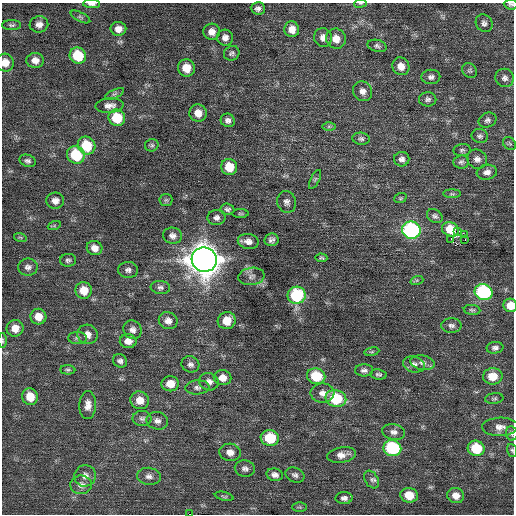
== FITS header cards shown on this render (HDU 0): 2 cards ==
NAXIS1  =                  512 / Axis length
NAXIS2  =                  512 / Axis length

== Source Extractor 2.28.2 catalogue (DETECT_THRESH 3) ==
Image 512 x 512 px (HDU 0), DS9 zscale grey, 1 PNG px = 1 image px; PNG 516 x 516 px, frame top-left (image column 1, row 512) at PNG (2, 3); each listed source drawn as its Kron ellipse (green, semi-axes under 4 px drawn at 4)
Background 0.117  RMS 0.73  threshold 2.18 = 3 sigma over >= 5 px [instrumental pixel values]
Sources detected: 136; all 136 listed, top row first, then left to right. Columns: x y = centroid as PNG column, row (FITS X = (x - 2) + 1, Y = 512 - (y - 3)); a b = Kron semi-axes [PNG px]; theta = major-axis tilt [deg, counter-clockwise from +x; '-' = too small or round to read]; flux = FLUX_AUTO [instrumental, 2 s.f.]
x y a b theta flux
360 3 6 3 8 48
92 4 8 4 -3 180
511 4 7 5 -5 91
258 8 7 6 - 180
80 17 11 4 -27 91
484 23 9 8 - 170
39 24 9 8 - 270
12 25 9 5 0 110
118 29 8 7 - 340
292 29 8 7 - 410
212 32 8 8 - 370
225 38 8 8 - 250
323 38 9 9 - 320
336 39 10 9 - 520
377 46 10 6 -15 140
232 53 8 7 - 120
78 56 8 8 - 1800
35 60 9 7 -1 350
5 63 9 8 - 470
401 66 9 8 - 420
186 68 8 8 - 730
470 71 8 6 -51 100
431 77 9 7 1 180
505 78 9 9 - 210
363 91 10 9 - 300
114 94 10 4 26 110
428 99 9 7 -1 150
109 105 14 7 4 310
198 113 9 8 - 450
117 118 8 8 - 1600
228 120 7 6 - 180
488 120 9 7 24 160
329 126 6 4 0 82
480 136 8 7 - 130
361 139 8 6 -7 130
510 144 7 5 -42 88
152 145 7 6 - 99
86 146 9 8 - 1700
462 150 8 6 7 110
76 155 9 8 - 2300
402 159 7 7 - 200
477 159 10 9 - 280
27 161 8 6 -19 140
461 162 8 6 7 120
229 167 8 8 - 950
487 172 10 7 9 260
315 179 10 4 63 110
452 194 9 3 0 76
400 198 6 5 - 67
166 200 6 6 - 91
55 201 9 8 - 280
287 202 11 9 -74 230
227 209 7 5 -5 120
240 214 8 4 0 67
435 216 8 6 -32 150
216 218 9 7 5 200
54 226 6 4 19 64
450 229 9 7 -24 950
411 230 9 8 - 7700
458 231 2 2 - 630
465 235 3 2 - 360
172 236 9 8 - 240
20 237 6 4 -19 70
451 239 2 2 - 200
465 239 2 2 - 54
271 240 7 6 - 170
248 241 10 7 -10 300
95 248 8 7 - 340
321 258 6 4 -5 77
68 260 8 6 4 120
204 260 12 12 - 85000
28 267 10 8 6 220
128 270 10 8 1 190
251 276 13 8 8 270
417 280 6 4 18 77
160 287 10 6 -6 160
84 290 8 8 - 690
483 292 9 8 - 5800
297 295 9 8 - 3600
510 305 7 7 - 700
472 310 8 5 -7 93
38 317 8 8 - 550
168 321 9 8 - 300
227 321 9 8 - 770
451 326 10 7 -1 180
15 328 8 8 - 530
133 330 10 8 -52 260
87 334 10 9 - 380
77 338 9 6 -1 150
3 341 7 3 -90 70
128 341 8 7 - 340
495 348 8 6 7 160
372 352 7 3 9 76
120 361 7 6 - 150
422 363 12 7 -9 220
190 364 9 8 - 180
414 364 11 8 -16 250
68 370 7 4 -3 87
364 370 9 6 -1 170
378 374 8 5 -7 110
316 376 9 8 - 1700
493 376 10 8 2 700
222 378 9 7 -10 390
209 382 10 8 -18 270
170 384 9 7 2 650
197 387 12 7 5 190
322 393 12 9 -1 360
30 397 8 8 - 810
336 399 10 8 -13 2500
494 399 9 5 6 100
140 400 9 9 - 560
88 405 14 8 88 390
142 418 9 7 0 170
157 421 11 8 -11 260
500 427 18 9 1 440
394 432 11 7 -12 260
512 433 7 6 - 110
270 438 9 8 - 1700
392 448 9 8 - 4200
476 448 8 7 - 1800
512 450 6 5 - 76
230 452 10 8 -7 370
342 455 14 7 8 400
245 469 10 8 -12 200
275 475 8 6 -12 220
295 475 10 7 -24 170
85 476 11 10 - 330
149 476 12 8 -8 250
372 479 9 6 -59 170
81 485 11 9 3 290
409 495 9 7 -12 800
456 495 8 7 - 380
224 496 9 3 -13 74
344 498 8 6 2 170
300 507 7 4 0 74
189 514 2 2 - 280
At the frame edge (FLAGS 8, measured only in part): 9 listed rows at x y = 360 3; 92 4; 511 4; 5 63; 510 305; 3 341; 512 433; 512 450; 189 514